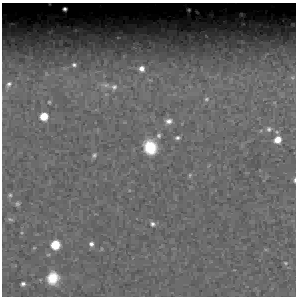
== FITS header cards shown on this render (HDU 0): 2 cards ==
NAXIS1  =                  294 /Length X axis
NAXIS2  =                  294 /Length Y axis

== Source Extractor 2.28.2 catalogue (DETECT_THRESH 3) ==
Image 294 x 294 px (HDU 0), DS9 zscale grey, 1 PNG px = 1 image px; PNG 298 x 298 px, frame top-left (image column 1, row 294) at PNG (2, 3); no overlay
Background 8420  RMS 150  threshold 435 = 3 sigma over >= 5 px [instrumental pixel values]
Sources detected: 34; all 34 listed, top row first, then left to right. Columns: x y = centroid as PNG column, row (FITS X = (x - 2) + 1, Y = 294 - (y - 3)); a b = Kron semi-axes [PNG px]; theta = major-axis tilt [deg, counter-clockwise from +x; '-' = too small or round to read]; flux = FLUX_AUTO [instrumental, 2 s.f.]
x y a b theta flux
65 9 4 4 - 37000
189 10 3 3 - 11000
74 65 4 4 - 25000
141 69 5 5 - 71000
292 78 6 5 - 15000
9 84 6 4 47 30000
106 85 11 5 -4 30000
114 87 5 5 - 27000
206 99 4 3 - 14000
49 102 3 3 - 10000
44 116 6 6 - 230000
169 121 7 5 7 56000
269 129 9 7 5 42000
277 132 6 5 - 21000
159 135 5 4 - 28000
177 138 5 4 - 29000
278 140 7 7 - 150000
150 147 14 12 -70 470000
94 155 7 6 - 29000
190 175 6 4 75 17000
294 180 5 3 - 22000
10 195 7 7 - 28000
17 204 6 5 - 26000
10 219 8 5 -16 26000
152 224 6 5 - 38000
22 233 5 4 - 12000
91 244 6 6 - 48000
55 245 8 7 - 340000
34 248 5 4 - 11000
266 249 6 4 -1 11000
48 254 7 5 15 18000
285 263 6 5 - 18000
53 278 13 12 - 320000
23 284 5 4 - 40000
At the frame edge (FLAGS 8, measured only in part): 1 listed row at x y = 294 180